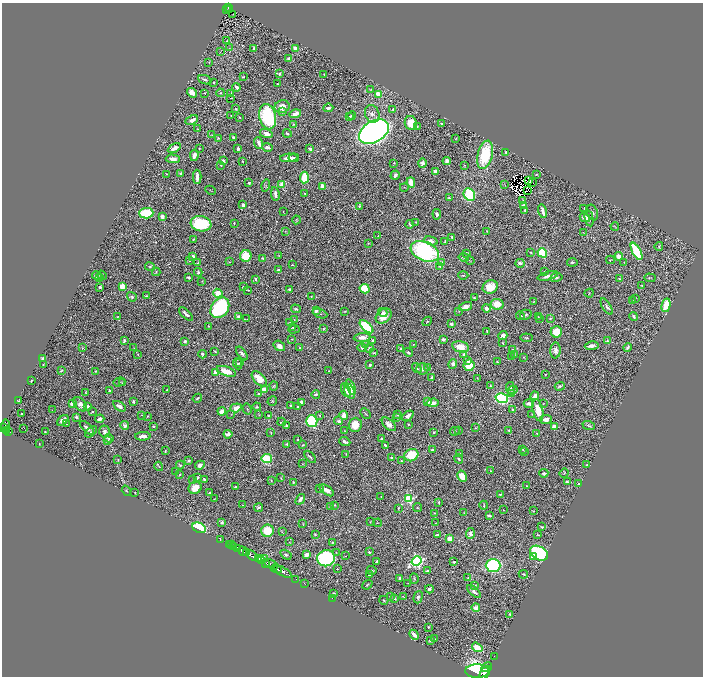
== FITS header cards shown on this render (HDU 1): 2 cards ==
NAXIS1  =                 1402
NAXIS2  =                 1348

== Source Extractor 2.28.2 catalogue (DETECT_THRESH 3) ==
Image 1402 x 1348 px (HDU 1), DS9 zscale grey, zoomed out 1/2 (1 PNG px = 2 x 2 image px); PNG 705 x 678 px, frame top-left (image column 2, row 1347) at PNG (2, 3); each listed source drawn as its Kron ellipse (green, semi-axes under 4 px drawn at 4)
Background 0.462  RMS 0.015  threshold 0.0454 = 3 sigma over >= 5 px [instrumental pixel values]
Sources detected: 631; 61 cannot appear on this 1/2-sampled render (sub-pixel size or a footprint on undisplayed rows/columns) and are neither listed nor drawn; of the other 570, the 500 brightest by FLUX_AUTO listed and drawn (70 fainter detections omitted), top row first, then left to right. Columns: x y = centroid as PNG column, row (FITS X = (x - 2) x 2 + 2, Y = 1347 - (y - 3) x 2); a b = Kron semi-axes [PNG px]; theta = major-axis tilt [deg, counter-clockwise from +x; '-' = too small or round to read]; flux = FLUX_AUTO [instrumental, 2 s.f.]
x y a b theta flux
228 7 2 2 - 59
227 9 2 1 - 11
229 9 2 1 - 2.9
233 14 2 1 - 2.6
227 41 4 2 - 2.5
230 48 3 2 - 1.6
254 48 3 2 - 6.3
295 48 4 3 - 12
220 52 4 2 - 1.3
289 58 3 2 - 10
209 62 3 3 - 1.9
279 74 3 2 - 3.9
324 74 3 2 - 1.3
243 77 3 2 - 2.5
205 80 7 3 -22 6.8
214 82 3 2 - 2.2
277 84 2 2 - 1.9
236 87 4 3 - 15
371 89 3 2 - 2.1
192 93 5 3 - 27
204 93 3 2 - 2.1
221 93 4 4 - 3.5
231 94 4 3 - 2.6
378 94 3 3 - 43
230 98 2 2 - 2.8
282 107 7 6 - 31
328 108 5 3 - 8.9
236 109 3 2 - 3.4
393 109 3 3 - 3.6
282 111 3 3 - 9.6
295 114 6 3 17 23
372 114 9 7 -68 15
352 115 4 3 - 3.8
231 116 2 1 - 1.4
268 117 13 8 -77 280
349 117 4 3 - 4.5
240 118 3 2 - 2
192 120 7 4 26 14
411 123 7 6 - 57
293 124 4 3 - 2.4
442 124 3 1 - 2.8
417 126 4 3 - 3
197 129 3 2 - 1.3
374 132 16 10 30 3100
266 133 6 3 -16 19
287 133 4 2 - 5.3
212 135 3 2 - 1.3
233 137 3 3 - 4.8
219 138 3 2 - 3.3
456 139 3 1 - 1.3
259 143 6 3 -69 16
268 147 5 3 - 11
174 148 7 3 29 22
238 148 3 3 - 6.8
199 149 2 2 - 2.3
310 149 3 2 - 10
506 152 4 3 - 5.3
194 155 6 3 78 21
485 155 14 7 76 160
289 158 9 3 5 24
294 158 5 3 - 8
173 159 7 4 -3 18
223 161 3 2 - 6.2
242 161 3 2 - 2
447 161 4 3 - 18
394 163 3 2 - 2.1
422 163 5 4 - 9.8
221 165 2 2 - 3.1
465 165 3 3 - 1.8
435 172 3 2 - 26
167 174 3 1 - 2.7
181 174 3 2 - 5.2
536 174 3 2 - 2.2
395 175 5 3 - 11
197 177 7 3 -89 28
304 177 6 3 85 110
529 180 2 2 - 2
411 182 5 3 - 35
249 183 4 3 - 3.8
532 183 2 1 - 12
282 184 3 2 - 78
505 184 3 2 - 1.4
266 185 6 2 74 3
323 186 3 2 - 24
404 187 4 2 - 1.5
210 190 5 2 - 1.8
527 191 2 1 - 1.6
305 193 4 3 - 2.3
275 194 7 3 -81 10
469 195 6 5 - 210
449 198 3 2 - 3.4
523 200 4 2 - 2.4
243 205 3 3 - 10
359 206 3 2 - 2.8
523 206 3 3 - 17
584 208 3 2 - 1.4
525 210 3 2 - 7.5
283 211 2 1 - 1.4
543 211 7 2 -76 22
146 213 7 5 2 110
592 213 8 5 -69 7.9
437 214 5 4 - 7.9
162 217 4 3 - 20
585 217 5 3 - 23
589 218 8 4 -79 11
296 220 4 3 - 2.9
416 222 3 2 - 1.6
234 223 2 2 - 2.6
201 224 10 7 -9 160
410 224 4 2 - 5.2
615 226 4 1 - 1.8
285 231 3 2 - 1.6
487 231 2 1 - 1.4
583 232 3 2 - 1.4
378 236 3 3 - 1.7
452 237 3 2 - 6.6
194 239 2 2 - 2.1
431 241 7 3 -15 16
445 242 3 2 - 3
368 243 2 2 - 1.7
659 246 4 3 - 3.7
425 251 15 9 -22 420
637 251 9 4 -62 220
531 252 3 2 - 2.3
467 253 3 3 - 5.1
542 253 5 4 - 190
279 255 3 1 - 1.5
246 256 6 5 - 100
619 256 4 4 - 30
193 257 4 3 - 12
464 257 5 3 - 3.7
263 258 4 3 - 3.7
190 260 3 3 - 6
470 260 4 2 - 1.7
610 260 4 2 - 2.1
229 262 4 2 - 2
442 262 4 3 - 6.4
572 262 5 3 - 4.2
624 262 3 2 - 1.6
197 263 4 3 - 2.4
520 263 4 3 - 8.1
292 265 3 2 - 2
439 266 3 3 - 2.4
150 267 5 3 - 3.5
278 269 4 3 - 3.6
544 271 3 2 - 1.5
156 272 4 3 - 2.5
198 272 4 3 - 3.9
102 275 5 4 - 3.4
463 275 5 2 - 2.8
97 276 4 3 - 8.9
548 276 10 3 14 15
189 277 3 2 - 4.1
556 277 6 4 10 6.7
99 278 3 3 - 3.6
650 278 6 3 -4 3.6
256 279 3 2 - 5.1
619 279 3 3 - 5
202 281 3 3 - 2.2
642 285 3 2 - 2.4
122 286 3 3 - 57
100 287 2 2 - 8.5
243 287 3 3 - 3.3
490 287 8 6 24 42
290 289 3 2 - 5.9
365 289 5 4 - 85
248 290 3 2 - 2.3
218 293 5 4 - 34
589 293 4 2 - 1.5
147 296 3 2 - 2.8
311 296 2 2 - 1.5
132 297 5 4 - 5.8
474 298 3 2 - 3.9
636 298 3 2 - 1.7
632 300 3 2 - 1.3
534 302 3 2 - 2
497 304 6 5 - 54
666 305 7 4 77 67
466 307 6 4 14 14
607 307 9 4 -59 8.6
220 308 11 8 53 470
486 308 4 3 - 13
296 309 5 3 - 5.7
316 311 4 3 - 7.3
345 311 3 2 - 2.7
459 311 3 2 - 1.6
320 313 7 2 -22 3.4
383 313 5 4 - 6.3
186 314 9 3 -42 9.9
526 315 6 5 - 6.7
238 316 4 3 - 5.5
384 316 9 6 40 38
521 316 4 4 - 4.3
634 316 4 3 - 7.7
118 317 3 2 - 2.2
538 317 2 2 - 2
550 318 3 2 - 2.1
247 319 3 2 - 2.1
294 319 3 2 - 2
539 319 2 1 - 1.3
427 321 5 3 - 3.4
290 323 2 2 - 4.1
451 324 2 2 - 16
209 326 3 2 - 2.8
366 327 8 4 -42 180
293 328 4 2 - 3.1
323 328 3 3 - 4.4
294 329 6 3 2 3.3
487 331 3 2 - 2.5
556 332 5 5 - 63
503 335 4 4 - 16
362 337 8 4 4 22
526 338 6 3 -8 3.2
292 339 2 2 - 1.9
443 339 3 3 - 11
124 340 4 3 - 4.9
373 340 4 3 - 4.4
185 341 3 2 - 5.7
607 341 4 3 - 3.9
503 343 3 2 - 4
413 344 3 2 - 1.7
366 345 4 4 - 4.9
279 346 6 4 -32 17
592 346 7 3 8 15
362 347 5 4 - 6.2
460 347 8 5 -12 44
627 347 4 3 - 6.3
83 348 3 3 - 1.5
134 348 3 2 - 1.3
300 348 3 3 - 2.4
369 348 4 4 - 7.2
401 349 4 3 - 5
512 350 3 3 - 3.8
556 350 8 5 86 20
215 352 3 2 - 2.8
408 352 5 3 - 6.2
242 353 8 4 -53 8.5
374 353 4 2 - 3.4
138 354 3 2 - 2.3
202 354 4 3 - 5.7
464 354 4 3 - 4.6
515 354 3 3 - 2
512 356 3 2 - 1.7
523 357 3 3 - 1.6
43 359 3 3 - 10
467 360 4 3 - 8.4
497 361 3 2 - 1.8
239 363 2 2 - 1.6
237 364 6 3 -70 4.6
453 364 5 4 - 11
43 365 2 2 - 2
370 365 3 3 - 3.9
469 365 6 5 - 72
417 368 5 3 - 4.3
428 368 4 3 - 3.6
422 369 6 5 - 10
61 371 4 2 - 3.4
95 371 2 2 - 3.2
226 371 10 4 -20 37
329 371 2 2 - 1.5
215 373 4 3 - 16
545 374 2 2 - 1.8
431 378 2 2 - 12
477 378 2 1 - 1.4
259 379 9 5 -46 42
31 381 3 2 - 2.3
119 382 6 2 18 2.4
123 383 3 3 - 3.1
274 386 4 3 - 2.7
490 386 3 2 - 2.7
560 386 5 4 - 4.5
351 387 8 4 -68 40
510 388 6 3 -81 4.7
264 389 4 3 - 20
109 390 2 2 - 3.5
167 390 2 2 - 4.2
346 390 7 4 -67 11
513 390 5 4 - 4.5
350 391 8 5 -65 32
86 393 3 1 - 2.4
259 394 3 3 - 6.5
316 394 4 3 - 5.4
511 394 3 2 - 27
535 396 4 3 - 24
197 398 5 3 - 5.1
502 398 6 5 - 380
18 401 3 1 - 1.8
272 401 5 3 - 3.1
133 402 3 2 - 5.9
301 402 4 3 - 15
428 402 4 3 - 14
433 403 6 3 6 17
529 403 5 3 - 13
543 403 3 2 - 1.6
72 404 3 3 - 32
80 404 8 5 -50 16
291 405 3 2 - 3
88 406 3 2 - 14
119 406 7 4 -34 13
257 407 4 3 - 3.1
298 407 3 3 - 3.2
236 408 6 4 18 32
247 409 6 2 -70 2.2
52 410 2 1 - 3.6
513 410 3 3 - 7.3
538 410 11 5 -78 51
222 411 4 3 - 25
92 412 3 2 - 3.4
365 413 6 2 -46 3.2
21 414 2 2 - 5.5
231 414 3 2 - 1.3
532 414 3 2 - 1.6
142 415 3 2 - 2.4
259 415 3 2 - 2
320 415 3 3 - 2.1
344 415 5 4 - 25
397 415 3 3 - 1.9
147 416 2 2 - 1.9
269 416 3 2 - 7.2
408 416 6 3 40 16
76 417 3 3 - 6.9
396 417 4 3 - 2.9
100 419 5 3 - 14
546 419 6 4 9 21
63 420 6 3 39 13
312 421 6 5 - 400
339 421 4 4 - 5.9
282 422 4 2 - 4.2
66 424 2 1 - 2.9
389 424 8 5 -43 18
408 424 3 2 - 2
125 425 4 4 - 7.3
355 425 7 6 - 47
589 425 6 2 -22 4.2
6 426 6 3 -88 310
153 426 3 2 - 2.3
287 426 3 2 - 7.8
554 427 4 3 - 24
3 428 3 2 - 230
24 428 2 1 - 21
87 428 9 3 -42 11
475 428 4 3 - 1.9
6 430 3 2 - 100
459 430 3 2 - 1.7
509 430 3 3 - 3
104 431 6 5 - 9.9
345 431 3 2 - 2
455 431 5 3 - 3.1
9 432 3 2 - 140
45 432 2 2 - 2.3
91 432 7 2 42 4.2
434 432 3 2 - 2.4
271 433 4 3 - 2
537 433 2 2 - 2.1
228 434 4 3 - 15
143 436 8 3 2 17
109 438 5 4 - 12
382 438 4 3 - 3.6
297 440 2 2 - 3.3
108 441 4 2 - 2.6
345 442 6 3 -22 9.5
39 444 2 2 - 1.5
287 444 2 2 - 5.1
303 445 4 3 - 3.2
385 445 3 2 - 4.4
523 449 3 3 - 2.4
432 450 3 2 - 5.9
165 451 3 2 - 2.4
525 451 3 2 - 1.6
346 454 3 2 - 1.5
460 454 2 2 - 3.4
411 455 7 6 - 88
310 457 7 3 -49 5.5
267 458 5 4 - 140
391 458 3 2 - 5.7
459 459 5 3 - 3.2
118 460 3 3 - 2.1
189 461 3 3 - 6.1
401 461 3 2 - 2.3
302 464 3 2 - 1.3
180 465 4 3 - 4.2
200 465 5 4 - 13
587 465 2 2 - 3.6
159 466 5 2 - 2.4
176 471 2 2 - 1.5
490 471 2 2 - 1.5
544 473 4 3 - 5.5
564 473 5 3 - 2.9
180 474 3 2 - 2.9
462 476 6 4 -60 33
197 478 4 3 - 3.3
281 478 2 2 - 1.8
193 479 2 1 - 10
205 480 4 3 - 6
271 481 2 2 - 2
293 482 3 2 - 3
567 482 3 3 - 6.8
579 484 3 2 - 4.7
527 486 2 2 - 2
235 487 2 2 - 4.6
195 488 6 6 - 41
319 488 4 2 - 1.6
327 490 8 4 -36 19
126 491 5 3 - 2.8
210 492 3 2 - 4
135 493 2 2 - 3.2
500 494 4 3 - 4.1
381 496 2 2 - 1.7
214 499 2 2 - 1.3
300 499 6 3 53 13
409 499 3 3 - 280
438 502 4 3 - 3
243 505 3 2 - 1.5
335 505 3 3 - 2.1
484 505 4 2 - 1.8
259 507 4 3 - 4.9
331 507 3 2 - 7.1
398 508 4 2 - 1.9
417 508 4 2 - 2.2
503 510 2 2 - 1.6
533 511 3 2 - 1.8
434 513 3 2 - 1.4
464 513 3 2 - 1.6
489 516 3 2 - 11
222 522 4 3 - 5
370 522 3 2 - 1.8
303 523 3 2 - 1.6
377 523 4 1 - 1.3
435 523 2 2 - 1.5
542 527 3 2 - 3.7
199 528 7 5 -25 210
267 531 6 6 - 82
282 532 4 1 - 1.8
470 533 5 4 - 11
315 535 4 3 - 2.4
437 535 4 2 - 3.5
538 535 3 2 - 2.3
220 539 3 1 - 9.6
450 539 3 3 - 35
289 542 4 2 - 1.5
333 542 4 3 - 3.9
232 544 2 1 - 22
230 545 2 1 - 35
233 547 2 2 - 32
237 548 3 2 - 120
243 551 5 2 - 530
369 552 4 3 - 4.9
246 553 3 2 - 320
336 553 3 2 - 2
539 553 10 6 -31 610
286 555 6 4 -33 5.8
307 555 4 3 - 25
252 556 6 3 -34 1100
345 556 2 1 - 1.5
533 557 3 3 - 14
258 558 4 4 - 560
326 558 9 8 - 380
264 559 3 2 - 100
261 561 4 2 - 180
377 561 3 2 - 4.1
417 561 5 4 - 770
454 562 3 2 - 3.2
266 563 3 2 - 240
271 564 8 3 -27 480
493 565 7 6 - 320
276 569 6 2 -27 680
337 569 3 2 - 2.2
372 570 5 3 - 3.5
428 571 3 2 - 14
283 572 10 2 -31 850
523 574 5 3 - 4.2
369 575 2 2 - 6.1
400 578 3 2 - 4.8
468 578 3 2 - 1.8
296 579 2 1 - 8.9
414 579 5 3 - 3.8
304 583 2 1 - 10
408 583 3 2 - 1.3
367 585 5 2 - 3
475 585 3 3 - 2.7
429 589 4 3 - 8.2
474 591 8 4 -42 12
334 593 2 2 - 2.6
403 596 4 2 - 1.5
390 597 4 2 - 1.8
418 597 6 4 74 5.9
332 598 2 1 - 38
395 599 3 2 - 3
384 600 5 3 - 3.6
476 608 4 4 - 21
509 614 2 2 - 2.8
429 627 4 3 - 2.7
414 635 5 2 - 18
435 639 3 2 - 1.8
430 640 4 3 - 4.7
477 647 5 3 - 63
494 656 2 1 - 7
487 667 5 3 - 360
477 671 12 7 -1 4500
485 673 8 3 57 1600
At the frame edge (FLAGS 8, measured only in part): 1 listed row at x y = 485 673
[70 fainter detections neither listed nor drawn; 61 sub-pixel or undisplayed-footprint detections neither listed nor drawn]